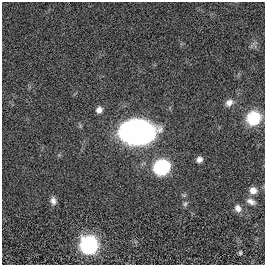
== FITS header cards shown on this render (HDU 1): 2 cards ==
NAXIS1  =                  263
NAXIS2  =                  263

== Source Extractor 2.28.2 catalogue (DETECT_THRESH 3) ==
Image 263 x 263 px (HDU 1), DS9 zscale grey, 1 PNG px = 1 image px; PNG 267 x 267 px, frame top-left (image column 1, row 263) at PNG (2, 2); no overlay
Background 0.00408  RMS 0.034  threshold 0.102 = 3 sigma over >= 5 px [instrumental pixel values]
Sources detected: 13; all 13 listed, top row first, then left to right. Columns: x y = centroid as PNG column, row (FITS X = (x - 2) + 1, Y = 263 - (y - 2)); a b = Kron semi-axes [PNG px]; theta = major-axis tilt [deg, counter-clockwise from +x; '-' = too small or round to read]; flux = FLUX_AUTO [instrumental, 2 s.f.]
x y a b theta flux
229 103 11 8 42 13
99 110 7 6 - 13
253 118 11 11 - 110
136 132 27 18 2 850
199 160 7 6 - 9.9
161 167 9 8 - 400
253 190 9 8 - 16
53 201 10 7 -74 11
251 201 12 7 -23 12
185 204 7 5 72 5.3
238 208 10 8 -57 13
88 245 9 9 - 840
240 253 6 4 77 3.1